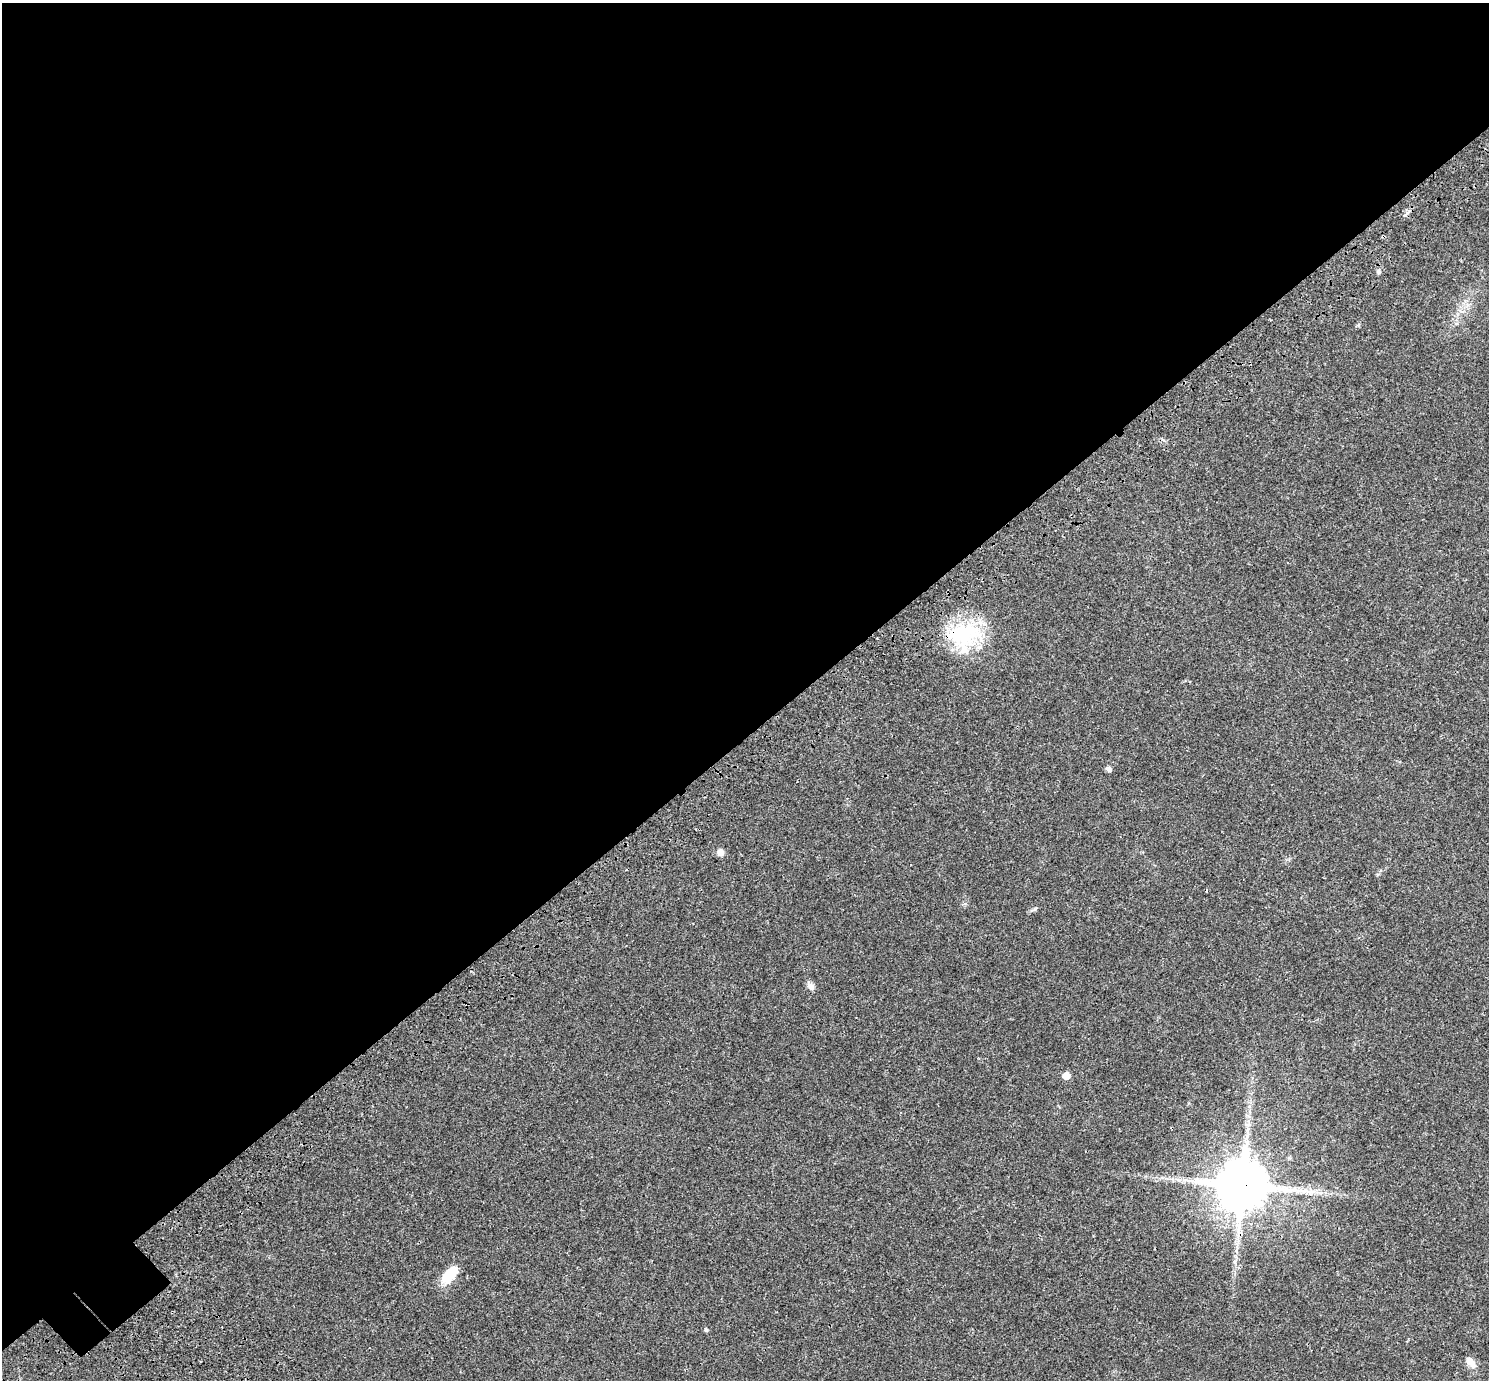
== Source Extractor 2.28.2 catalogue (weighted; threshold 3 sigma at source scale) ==
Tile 2 of 4 x 4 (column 2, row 1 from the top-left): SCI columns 1619-3105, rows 4444-5821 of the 6217 x 6189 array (HDU 1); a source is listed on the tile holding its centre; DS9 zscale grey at full resolution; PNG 1491 x 1382 px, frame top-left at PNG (2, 3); no overlay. Shown black and unused: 54% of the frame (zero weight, under 3 of 4 exposures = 9% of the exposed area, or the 3 px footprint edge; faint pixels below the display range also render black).
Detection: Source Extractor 2.28.2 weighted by HDU 2 'WHT'; one run over the whole footprint, this tile lists its part. Background 0.0414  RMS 0.0038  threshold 0.017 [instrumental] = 3 sigma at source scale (4.5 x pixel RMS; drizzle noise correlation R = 1.50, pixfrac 1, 0.0396/0.0396 arcsec/px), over >= 5 px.
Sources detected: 14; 1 cosmic-ray / hot-pixel residue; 1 long thin detection or spike segment (spike, bleed or trail) — not listed; the other 12 listed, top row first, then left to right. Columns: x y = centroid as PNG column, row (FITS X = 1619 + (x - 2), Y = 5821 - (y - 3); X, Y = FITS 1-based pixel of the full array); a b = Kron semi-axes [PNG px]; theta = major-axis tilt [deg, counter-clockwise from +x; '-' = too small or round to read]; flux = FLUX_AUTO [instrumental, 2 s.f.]
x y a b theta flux
1379 272 6 4 -72 0.59
964 635 41 35 19 29
1108 769 6 5 - 1.3
720 852 9 8 - 1.6
1034 910 9 4 14 0.71
811 986 11 7 -44 1.6
1066 1076 7 6 - 3.5
1190 1181 9 5 0 1.2
1242 1185 15 15 - 1700
449 1274 20 11 49 10
706 1330 6 4 -72 0.53
1471 1363 15 8 -48 2.5
Overlapping masked pixels (flux is a lower limit): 2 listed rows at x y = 964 635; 1242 1185